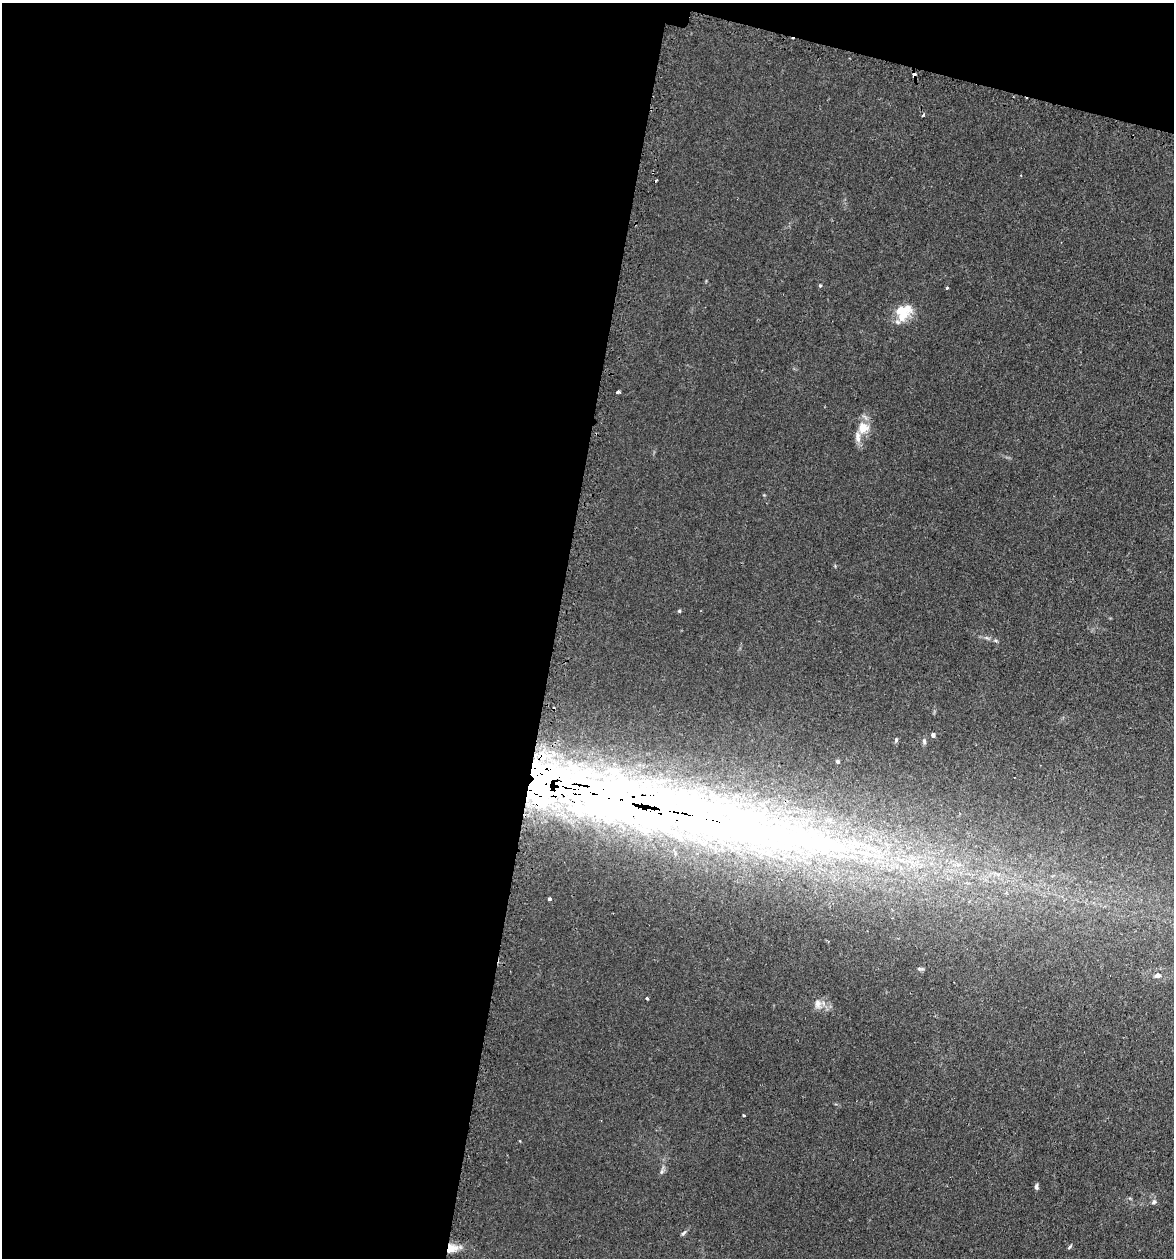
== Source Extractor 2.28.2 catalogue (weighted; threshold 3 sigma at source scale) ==
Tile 1 of 4 x 4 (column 1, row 1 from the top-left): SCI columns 266-1437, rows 3791-5046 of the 5097 x 5069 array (HDU 1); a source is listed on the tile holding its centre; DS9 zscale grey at full resolution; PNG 1176 x 1260 px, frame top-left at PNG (2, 3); no overlay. Shown black and unused: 50% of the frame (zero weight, under 2 of 3 exposures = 3% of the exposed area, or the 3 px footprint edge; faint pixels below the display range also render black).
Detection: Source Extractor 2.28.2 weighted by HDU 2 'WHT'; one run over the whole footprint, this tile lists its part. Background 0.0402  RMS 0.0056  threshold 0.025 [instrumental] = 3 sigma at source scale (4.5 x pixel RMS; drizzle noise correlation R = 1.50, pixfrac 1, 0.05/0.05 arcsec/px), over >= 5 px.
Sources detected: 33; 1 inside a brighter object's white glare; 4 cosmic-ray / hot-pixel residue — not listed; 4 inside a brighter listed object's ellipse — not listed separately; the other 24 listed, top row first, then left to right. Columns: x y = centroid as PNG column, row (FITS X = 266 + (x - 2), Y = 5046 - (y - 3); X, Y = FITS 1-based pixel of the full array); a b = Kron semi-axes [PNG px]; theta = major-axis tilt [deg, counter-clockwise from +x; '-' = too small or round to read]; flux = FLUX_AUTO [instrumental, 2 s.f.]
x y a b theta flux
923 115 3 3 - 0.66
820 285 4 4 - 0.66
947 287 4 3 - 0.65
901 310 31 12 11 10
617 392 4 3 - 2.2
863 428 16 15 - 8
679 611 5 4 - 0.61
933 735 4 4 - 1.6
896 740 6 5 - 0.88
924 741 8 5 -80 1.2
838 761 5 5 - 0.83
684 814 348 59 -12 1000
549 899 4 3 - 0.87
920 969 10 3 -8 0.8
1157 975 8 7 - 1.9
647 998 3 3 - 1.6
818 1004 14 9 -83 3.8
744 1115 3 2 - 0.51
662 1171 8 4 59 1.2
1036 1187 7 4 -90 1.3
1154 1202 7 6 - 1.2
684 1233 9 4 42 1
1070 1247 8 3 45 0.75
451 1248 14 10 12 6.7
Overlapping masked pixels (flux is a lower limit): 2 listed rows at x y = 684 814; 451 1248